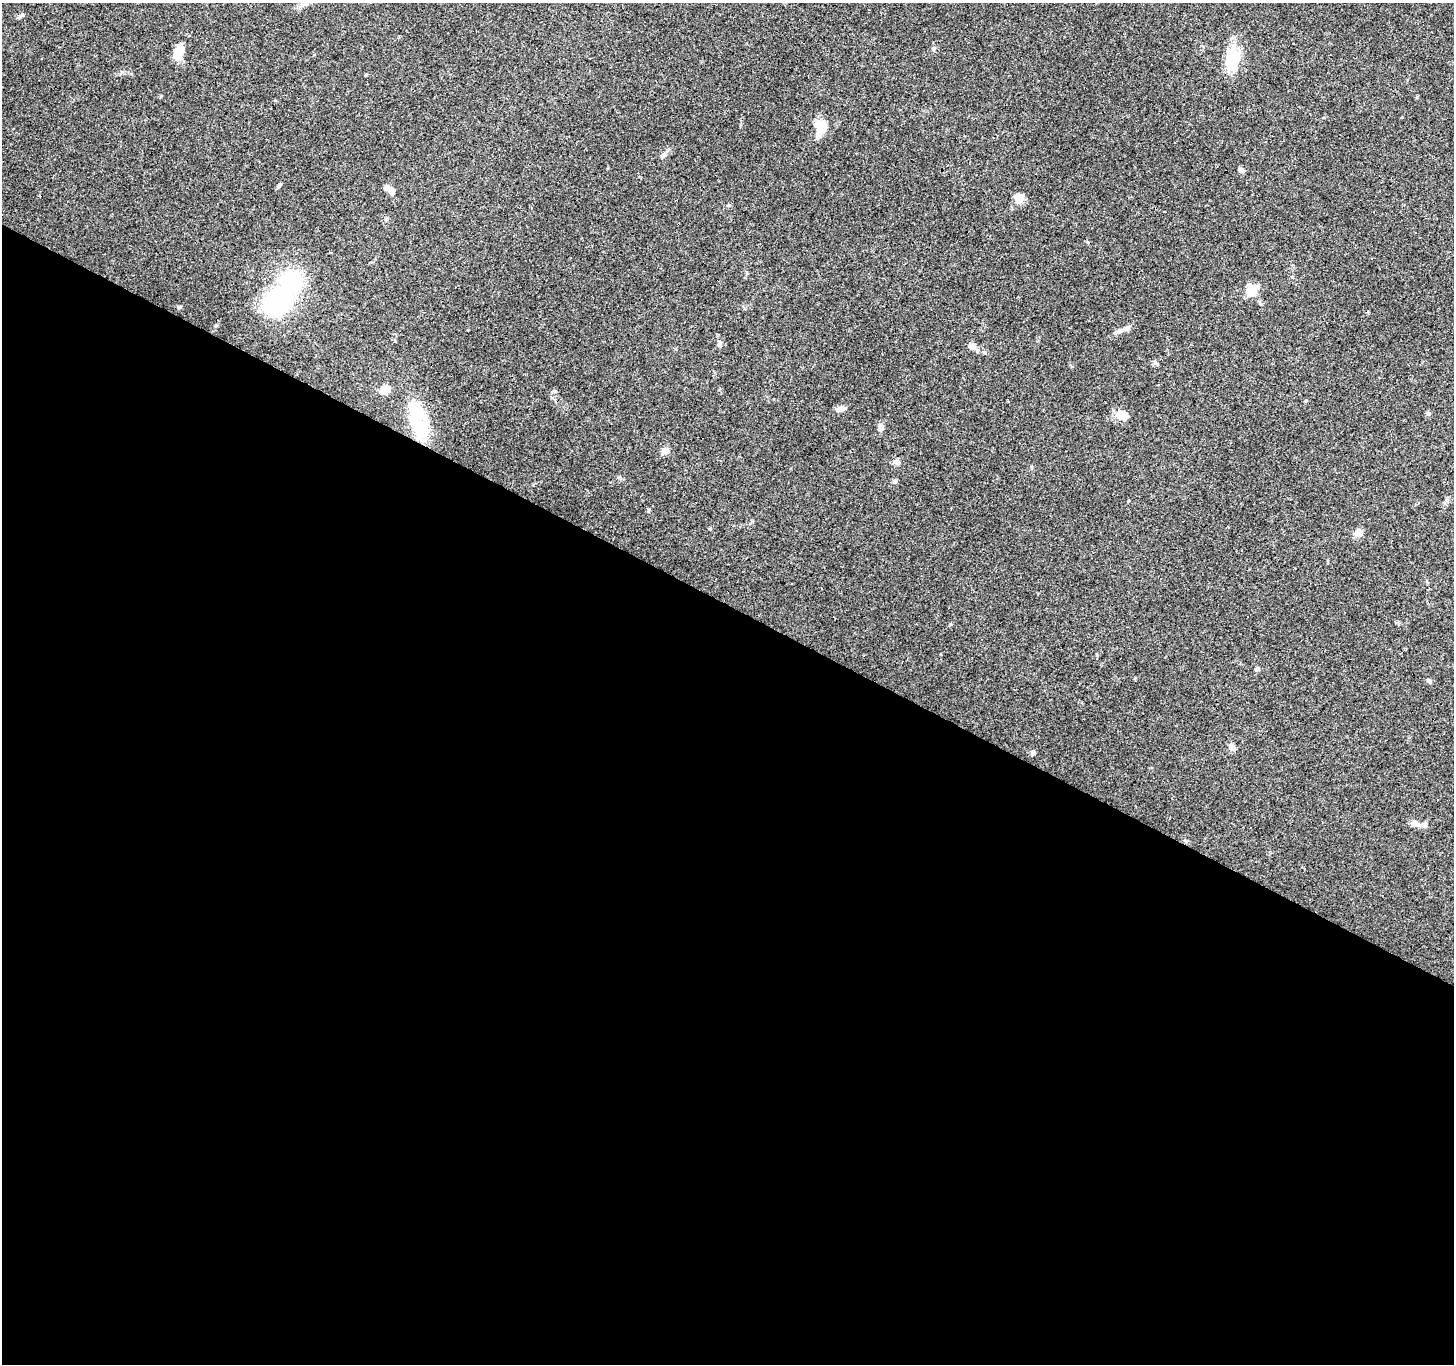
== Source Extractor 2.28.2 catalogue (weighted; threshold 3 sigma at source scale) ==
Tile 14 of 4 x 4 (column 2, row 4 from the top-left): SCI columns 1457-2908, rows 259-1620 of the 5812 x 5898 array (HDU 1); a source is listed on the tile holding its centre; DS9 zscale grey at full resolution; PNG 1456 x 1366 px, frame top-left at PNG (2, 3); no overlay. Shown black and unused: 56% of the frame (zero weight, under 3 of 4 exposures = <1% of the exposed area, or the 3 px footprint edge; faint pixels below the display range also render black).
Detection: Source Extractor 2.28.2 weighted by HDU 2 'WHT'; one run over the whole footprint, this tile lists its part. Background 0.0596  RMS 0.0053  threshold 0.0237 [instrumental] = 3 sigma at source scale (4.5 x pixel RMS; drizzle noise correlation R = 1.50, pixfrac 1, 0.0396/0.0396 arcsec/px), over >= 5 px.
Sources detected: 42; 2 inside a brighter object's white glare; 5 cosmic-ray / hot-pixel residue — not listed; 2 inside a brighter listed object's ellipse — not listed separately; the other 33 listed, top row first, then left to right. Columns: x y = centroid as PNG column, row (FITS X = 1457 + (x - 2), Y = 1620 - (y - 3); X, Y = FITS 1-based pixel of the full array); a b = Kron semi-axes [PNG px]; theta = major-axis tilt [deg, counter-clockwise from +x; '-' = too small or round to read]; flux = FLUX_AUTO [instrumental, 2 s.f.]
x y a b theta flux
303 4 14 4 13 1.8
21 16 9 4 33 0.99
934 48 7 3 71 0.76
179 51 19 9 76 8.2
1233 59 30 18 71 16
821 128 16 12 84 12
663 155 8 6 34 1.4
1240 169 9 5 -54 1.1
279 186 8 4 54 0.82
391 192 9 7 -67 2.5
1019 198 12 12 - 4.5
1251 290 14 11 54 8
277 302 17 14 43 100
1119 331 18 6 22 2.8
720 344 8 6 85 1.4
972 346 11 8 17 2.4
385 390 11 9 19 5.1
840 409 12 6 18 2.4
1428 413 7 5 -87 0.93
1122 415 13 10 -19 6.2
418 421 26 12 -73 45
881 427 9 6 83 2.4
665 451 10 8 24 2.3
894 481 6 5 - 1.2
1358 533 9 7 33 3.8
791 584 3 2 - 0.85
1248 616 3 2 - 0.58
1257 670 5 5 - 0.94
1429 681 7 5 -17 0.96
1232 747 9 6 -44 2.7
1033 752 6 5 - 1.2
1438 800 3 2 - 0.37
1414 823 14 7 -8 3.1
Unlisted compact peaks at least as high as the median listed source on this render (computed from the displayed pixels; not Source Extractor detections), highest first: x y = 729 205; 648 510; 178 308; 554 391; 1417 97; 161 96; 710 529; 950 624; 122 72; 386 219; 675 349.